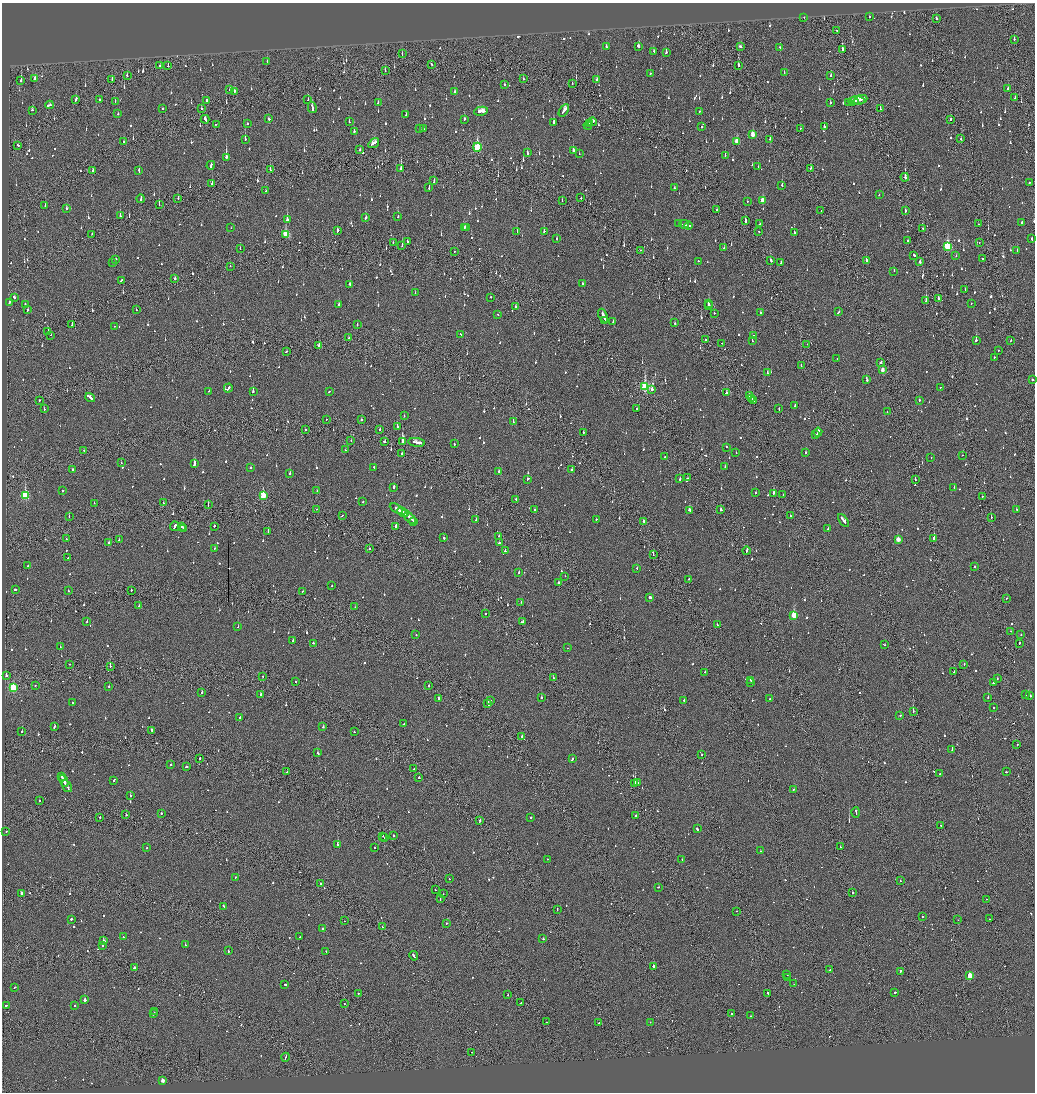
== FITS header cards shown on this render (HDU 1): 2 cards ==
NAXIS1  =                 2065
NAXIS2  =                 2180

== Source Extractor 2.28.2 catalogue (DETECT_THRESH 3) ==
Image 2065 x 2180 px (HDU 1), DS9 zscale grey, zoomed out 1/2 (1 PNG px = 2 x 2 image px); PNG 1037 x 1094 px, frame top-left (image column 1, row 2179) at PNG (2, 3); each listed source drawn as its Kron ellipse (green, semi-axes under 4 px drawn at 4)
Background -0.148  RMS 0.093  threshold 0.279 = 3 sigma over >= 5 px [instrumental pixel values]
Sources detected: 1426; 96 cannot appear on this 1/2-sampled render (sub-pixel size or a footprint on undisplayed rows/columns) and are neither listed nor drawn; of the other 1330, the 500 brightest by FLUX_AUTO listed and drawn (830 fainter detections omitted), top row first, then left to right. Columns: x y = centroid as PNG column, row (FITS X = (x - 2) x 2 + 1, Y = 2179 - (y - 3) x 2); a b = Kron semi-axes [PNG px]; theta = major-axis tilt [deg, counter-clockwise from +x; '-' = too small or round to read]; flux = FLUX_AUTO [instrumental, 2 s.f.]
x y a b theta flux
804 17 2 1 - 81
869 17 2 2 - 59
936 18 2 2 - 76
837 31 2 1 - 88
1014 39 2 2 - 65
606 46 2 2 - 64
638 46 3 2 - 200
740 47 3 2 - 110
780 47 2 2 - 150
842 49 4 2 - 130
653 51 3 2 - 65
666 52 3 2 - 77
402 54 2 1 - 61
267 62 3 2 - 75
431 64 2 1 - 100
160 65 2 1 - 64
738 65 3 2 - 870
168 66 2 2 - 110
385 71 3 1 - 56
784 72 2 2 - 56
650 73 2 2 - 61
127 75 4 2 - 58
831 76 2 2 - 63
35 79 3 2 - 170
112 79 2 2 - 85
523 79 2 2 - 110
597 80 3 2 - 130
21 81 3 2 - 280
572 83 2 1 - 61
504 85 3 2 - 99
1008 88 2 2 - 62
230 89 3 2 - 72
235 91 3 2 - 170
454 92 3 2 - 81
1015 98 2 2 - 57
76 99 4 2 - 110
99 99 2 1 - 71
308 100 2 2 - 54
858 100 7 2 -2 200
860 100 7 3 21 260
115 101 2 2 - 66
207 101 3 2 - 200
853 101 5 2 - 180
378 102 2 2 - 80
849 102 3 2 - 90
830 103 3 2 - 100
50 105 4 2 - 170
312 108 5 2 - 220
880 108 3 1 - 120
163 109 2 2 - 130
202 109 2 2 - 100
32 110 2 2 - 79
481 111 7 3 12 280
564 111 7 2 57 450
700 111 2 2 - 54
118 114 2 2 - 64
406 115 3 2 - 63
205 119 4 2 - 190
269 119 3 2 - 200
464 119 3 2 - 59
951 119 3 2 - 57
349 122 2 2 - 64
592 122 4 2 - 200
554 123 3 2 - 210
216 124 2 1 - 67
248 124 2 2 - 95
590 124 3 1 - 140
588 125 4 2 - 75
824 126 2 2 - 110
702 127 2 2 - 160
800 128 2 2 - 230
420 129 2 1 - 170
423 129 2 2 - 58
354 131 3 2 - 150
753 135 3 2 - 280
245 139 3 2 - 160
770 139 2 2 - 79
961 139 2 2 - 95
737 141 4 3 - 370
123 142 2 2 - 75
374 143 6 3 35 260
18 145 2 2 - 100
477 147 4 3 - 1100
360 149 2 2 - 120
573 150 3 2 - 220
527 153 3 2 - 67
579 154 2 2 - 67
725 155 2 2 - 61
226 157 4 2 - 780
211 165 4 2 - 120
758 167 2 1 - 81
401 168 3 2 - 480
811 168 2 2 - 95
270 169 3 2 - 98
139 170 3 2 - 96
93 171 2 2 - 73
905 177 4 2 - 430
434 181 3 2 - 110
1029 183 2 2 - 100
212 184 3 2 - 160
782 185 2 2 - 210
429 188 2 2 - 56
674 188 2 2 - 52
266 191 2 1 - 140
879 195 2 2 - 61
178 198 2 2 - 100
581 198 2 2 - 130
141 199 4 2 - 190
763 200 3 2 - 300
562 201 2 1 - 54
747 201 2 2 - 69
159 205 2 1 - 120
45 206 2 1 - 58
66 209 2 2 - 360
717 210 3 2 - 64
821 211 2 1 - 73
905 211 4 2 - 140
120 216 2 1 - 230
366 217 3 2 - 130
398 217 2 2 - 160
287 220 3 2 - 320
745 221 3 2 - 280
1022 222 2 2 - 240
679 223 3 1 - 300
684 224 5 2 - 250
760 224 2 2 - 78
978 224 2 1 - 300
688 225 4 2 - 210
466 227 3 2 - 100
231 228 2 2 - 65
465 228 4 2 - 140
923 228 2 1 - 53
337 231 4 2 - 220
544 231 3 2 - 150
758 231 3 2 - 99
517 232 2 1 - 74
794 233 2 2 - 110
92 234 2 1 - 77
286 235 3 3 - 730
556 239 2 2 - 86
1032 239 3 2 - 74
407 241 2 2 - 95
907 241 2 2 - 150
393 242 2 2 - 53
979 242 2 1 - 55
402 246 2 2 - 120
947 246 4 3 - 1200
724 248 2 2 - 60
240 249 2 1 - 74
640 250 2 1 - 66
455 251 2 2 - 65
1017 251 2 2 - 88
914 255 3 2 - 330
956 256 2 2 - 71
982 258 2 2 - 89
116 259 3 2 - 58
770 260 4 2 - 99
698 261 2 2 - 210
866 261 3 2 - 190
920 261 3 2 - 200
781 262 2 2 - 62
112 263 2 2 - 70
230 266 2 2 - 62
894 271 2 2 - 270
175 278 3 2 - 68
121 280 2 2 - 97
583 283 2 2 - 150
350 284 2 2 - 280
965 289 2 2 - 53
415 293 2 2 - 140
14 297 3 2 - 94
490 297 2 2 - 69
938 299 3 2 - 150
926 300 3 1 - 180
9 303 4 2 - 120
709 303 3 2 - 240
971 303 2 2 - 53
339 304 2 2 - 120
25 305 2 2 - 64
709 305 2 2 - 140
515 306 2 2 - 77
28 310 2 2 - 140
136 310 2 2 - 120
839 312 3 2 - 150
714 313 2 1 - 57
760 313 2 2 - 94
498 315 2 2 - 54
603 316 7 2 -67 250
605 320 3 2 - 91
613 321 3 2 - 70
675 323 2 2 - 54
72 324 2 1 - 54
357 325 2 2 - 82
115 326 2 1 - 56
48 331 2 1 - 54
461 334 3 2 - 190
50 335 3 1 - 61
753 335 2 2 - 160
349 338 3 2 - 120
706 340 3 2 - 72
976 340 3 2 - 360
1011 340 2 2 - 58
752 341 2 2 - 140
722 343 2 2 - 60
807 344 2 1 - 75
319 345 3 2 - 83
998 350 2 2 - 76
286 351 3 2 - 65
994 357 2 2 - 130
837 359 2 2 - 68
881 363 2 2 - 150
801 366 2 2 - 87
882 370 3 2 - 180
767 373 2 2 - 170
867 380 2 2 - 220
1032 380 2 2 - 69
645 387 4 3 - 1600
228 388 4 2 - 150
940 388 2 2 - 67
652 389 2 2 - 110
209 391 2 2 - 70
329 391 2 2 - 130
253 392 2 2 - 250
726 393 3 2 - 99
750 396 3 2 - 230
90 398 5 2 - 200
752 398 2 2 - 95
39 400 2 2 - 110
753 400 3 1 - 120
919 400 2 2 - 64
795 405 2 2 - 68
637 408 2 2 - 70
44 409 2 2 - 81
779 409 2 2 - 53
887 412 2 2 - 57
404 416 2 2 - 81
326 419 2 1 - 59
361 420 2 2 - 220
513 422 2 2 - 67
397 426 2 2 - 200
305 430 2 1 - 74
380 430 2 2 - 79
818 432 4 2 - 230
583 433 2 1 - 60
815 435 2 2 - 120
351 440 2 1 - 53
385 441 2 2 - 91
402 442 4 2 - 1200
417 442 8 2 -6 310
454 444 2 2 - 56
726 447 2 2 - 150
345 450 2 1 - 68
84 451 2 1 - 67
736 453 2 1 - 140
806 453 2 2 - 110
402 454 3 1 - 200
962 455 2 2 - 60
664 457 2 2 - 91
931 457 2 1 - 73
121 463 2 2 - 270
194 464 4 2 - 400
251 467 2 2 - 74
725 467 2 2 - 60
374 468 3 2 - 75
72 469 2 2 - 290
572 470 2 2 - 160
499 471 2 2 - 180
290 473 2 2 - 110
687 478 2 1 - 79
527 479 3 2 - 200
680 479 2 2 - 76
915 479 2 2 - 110
394 487 3 2 - 110
954 487 2 2 - 61
62 491 2 2 - 86
317 491 2 2 - 89
756 493 2 2 - 71
774 493 2 2 - 330
263 495 3 3 - 540
783 495 2 1 - 55
25 496 4 3 - 1200
982 496 2 1 - 81
516 500 3 2 - 250
363 502 2 2 - 57
94 503 2 2 - 53
163 503 2 2 - 76
208 505 3 1 - 64
317 509 2 1 - 110
396 509 7 2 -30 160
534 509 2 2 - 71
1016 509 2 2 - 70
721 510 2 2 - 110
690 511 3 2 - 500
403 512 5 2 - 300
405 514 3 2 - 160
342 515 2 1 - 56
69 516 2 1 - 54
790 516 2 2 - 250
991 517 2 2 - 73
410 518 7 3 -45 400
596 519 2 2 - 80
476 520 2 2 - 130
843 520 7 2 -54 270
414 521 4 2 - 150
644 522 4 1 - 150
175 526 5 2 - 190
182 526 2 2 - 72
214 526 2 2 - 80
396 527 2 2 - 450
183 528 2 2 - 54
828 529 2 2 - 63
268 531 3 1 - 83
499 536 2 2 - 55
443 538 2 2 - 400
934 538 2 2 - 570
66 539 2 2 - 74
898 539 3 3 - 200
119 540 2 2 - 56
109 543 2 2 - 80
499 543 2 2 - 62
215 548 2 2 - 59
369 549 2 2 - 88
505 551 2 2 - 79
746 551 4 1 - 220
653 554 4 1 - 240
68 558 2 2 - 66
28 565 3 2 - 210
974 567 2 2 - 76
637 568 2 2 - 69
519 572 3 2 - 110
565 576 2 1 - 85
689 579 2 2 - 92
559 583 3 2 - 210
332 586 2 2 - 55
15 589 2 2 - 200
131 590 2 2 - 100
68 591 2 2 - 75
303 591 2 2 - 64
650 597 3 2 - 320
1007 598 2 2 - 64
521 602 2 2 - 56
139 606 2 2 - 140
355 607 2 1 - 53
485 613 2 1 - 320
794 615 3 3 - 550
87 621 2 2 - 66
523 622 3 2 - 150
717 625 2 2 - 170
238 627 2 2 - 71
1011 631 2 1 - 54
1021 634 2 2 - 65
416 635 2 2 - 62
293 641 3 2 - 99
313 643 2 2 - 66
1019 643 2 2 - 140
885 645 2 2 - 89
60 647 2 2 - 57
568 648 2 1 - 76
70 664 2 1 - 53
964 664 2 2 - 180
110 666 2 1 - 340
705 672 2 2 - 65
954 672 2 2 - 86
6 675 2 2 - 150
263 676 2 1 - 64
553 678 2 1 - 84
997 679 2 1 - 60
750 680 2 2 - 67
296 682 2 2 - 67
751 682 2 2 - 93
993 683 2 2 - 59
429 685 2 2 - 59
35 686 2 2 - 52
109 686 2 2 - 58
13 688 3 3 - 1200
202 692 2 2 - 150
260 694 2 2 - 230
1025 694 2 2 - 63
1029 696 3 2 - 280
541 697 2 2 - 83
438 698 2 2 - 340
988 698 2 2 - 140
770 699 2 2 - 67
684 700 2 2 - 64
490 701 2 2 - 230
72 703 2 2 - 56
488 704 3 1 - 320
994 707 2 1 - 65
913 712 2 1 - 270
900 715 2 1 - 55
240 718 2 2 - 61
404 723 2 1 - 260
54 726 3 2 - 160
323 727 2 2 - 130
22 731 2 2 - 110
152 731 4 2 - 150
354 732 2 2 - 55
522 736 2 2 - 220
1017 745 2 1 - 57
952 749 4 2 - 170
318 753 2 2 - 98
701 755 2 2 - 100
200 758 2 2 - 82
572 759 3 2 - 100
170 765 2 2 - 100
186 767 3 2 - 67
414 769 2 2 - 140
287 772 2 1 - 53
1006 772 2 2 - 79
939 774 2 2 - 69
61 776 2 2 - 110
419 778 2 2 - 120
114 780 2 2 - 86
64 781 6 2 -65 370
638 782 2 1 - 55
635 783 2 2 - 1600
67 786 6 2 -57 320
794 789 2 2 - 140
130 796 2 2 - 140
39 801 2 2 - 69
856 812 5 2 - 210
161 813 2 2 - 52
126 815 2 2 - 300
636 816 2 2 - 120
100 817 2 1 - 84
531 818 2 2 - 52
480 821 3 1 - 150
941 825 2 2 - 93
697 829 3 2 - 180
6 831 2 2 - 140
393 835 2 2 - 85
383 836 2 1 - 110
385 838 2 1 - 320
337 845 2 2 - 390
840 847 2 1 - 170
147 848 2 2 - 64
375 848 2 2 - 99
761 851 2 2 - 62
547 859 2 2 - 61
682 859 2 2 - 140
235 877 2 2 - 68
449 879 2 2 - 73
900 881 2 2 - 80
320 883 2 1 - 230
658 887 2 2 - 84
435 890 2 1 - 81
852 892 2 2 - 200
22 893 4 2 - 180
443 894 2 1 - 58
440 899 2 1 - 70
986 899 2 1 - 55
224 906 3 2 - 160
557 909 3 1 - 93
736 911 2 1 - 97
923 916 2 2 - 180
71 919 2 2 - 150
989 919 2 1 - 120
958 920 2 1 - 240
344 921 2 1 - 62
446 923 2 2 - 57
382 927 3 2 - 76
322 929 2 2 - 74
123 937 2 2 - 58
300 937 2 1 - 200
543 939 2 2 - 270
103 941 2 2 - 1300
185 944 2 2 - 100
103 946 2 2 - 92
228 950 3 2 - 110
326 951 2 2 - 70
414 956 5 2 - 190
653 966 2 2 - 5000
134 967 4 2 - 120
829 970 2 2 - 69
900 972 3 2 - 160
787 975 2 2 - 120
970 976 3 3 - 410
787 978 2 2 - 58
285 984 2 2 - 250
794 984 2 2 - 54
15 987 2 2 - 68
895 992 2 2 - 140
358 993 2 2 - 81
768 993 3 2 - 81
508 995 2 2 - 91
85 1000 2 2 - 2600
521 1003 3 1 - 130
344 1004 2 2 - 55
6 1005 2 2 - 120
75 1006 2 2 - 76
154 1012 2 1 - 130
731 1013 2 1 - 130
153 1014 2 2 - 180
751 1016 2 2 - 91
546 1022 2 2 - 130
650 1022 2 2 - 62
599 1023 2 2 - 70
472 1052 2 1 - 110
285 1057 4 1 - 180
163 1080 3 2 - 110
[830 fainter detections neither listed nor drawn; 96 sub-pixel or undisplayed-footprint detections neither listed nor drawn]